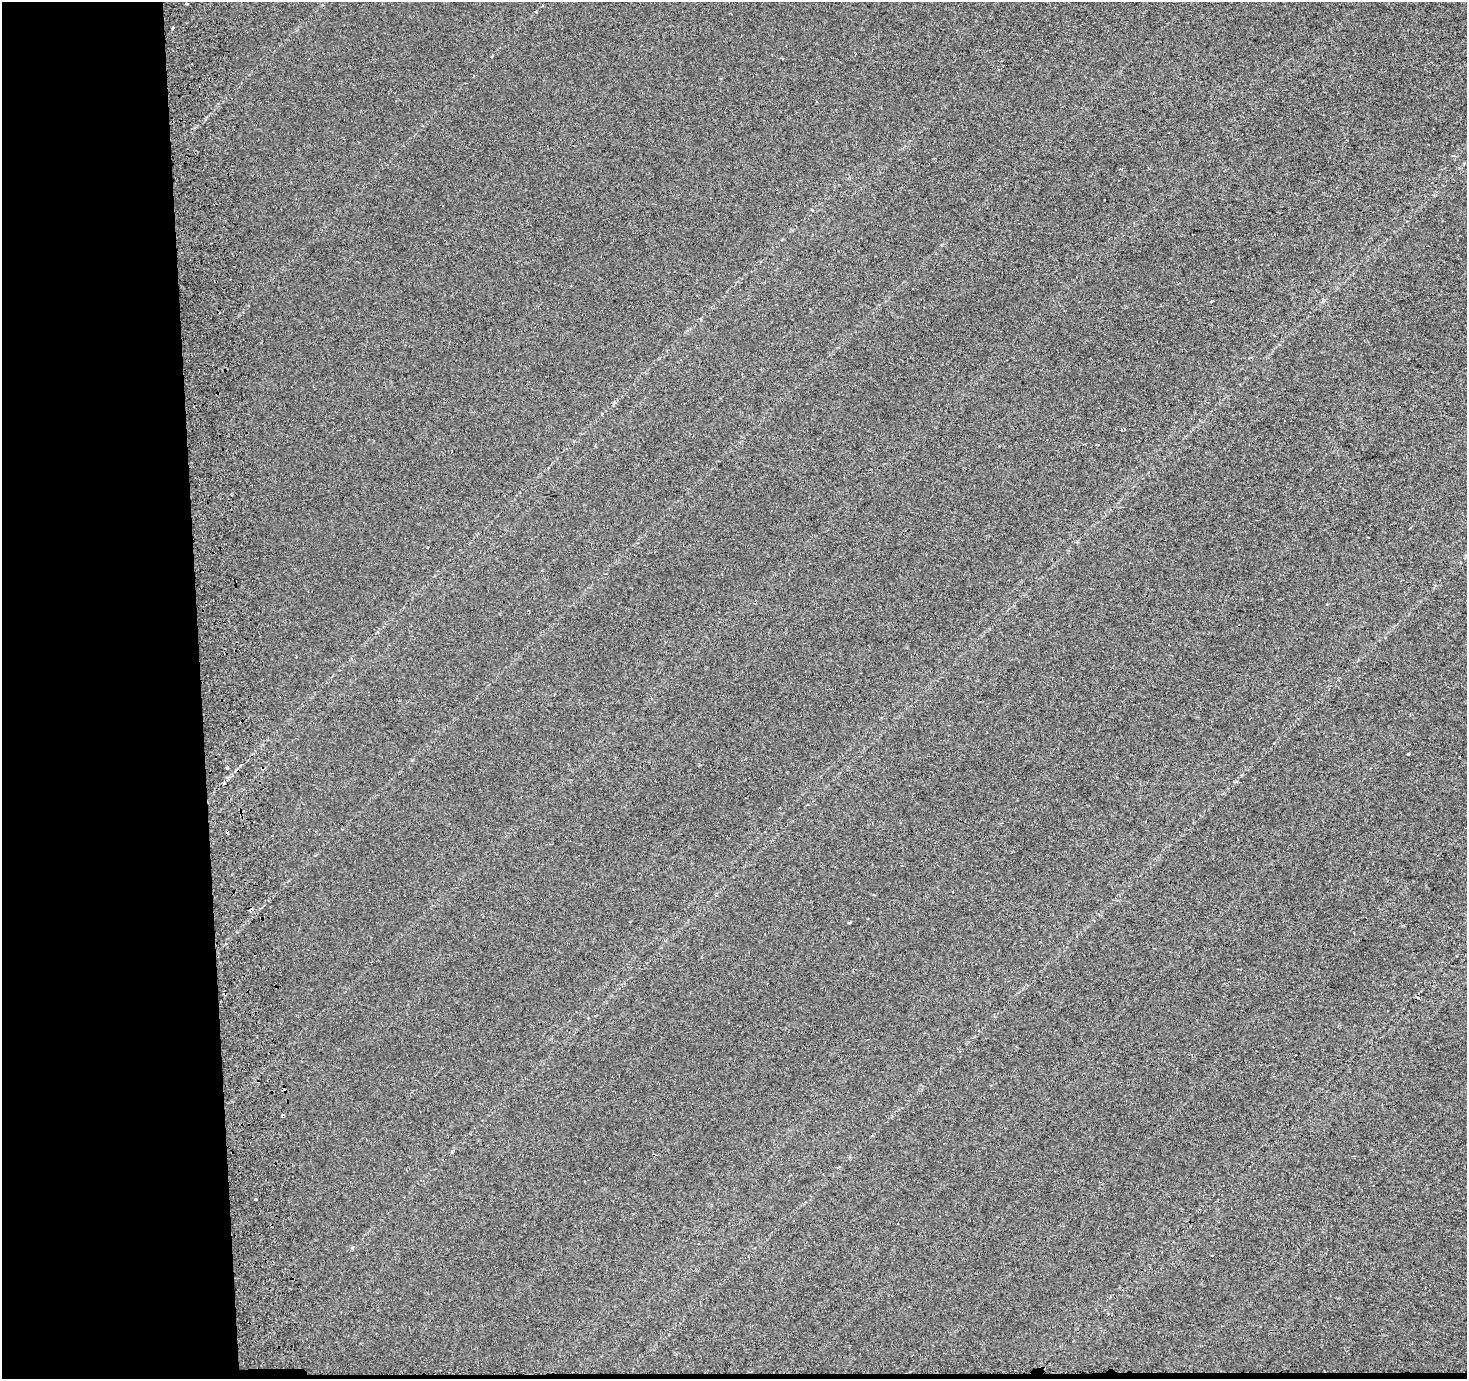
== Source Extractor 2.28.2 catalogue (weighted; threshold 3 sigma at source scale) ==
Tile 7 of 3 x 3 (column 1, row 3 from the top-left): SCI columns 1-1465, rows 1-1377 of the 4459 x 4133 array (HDU 1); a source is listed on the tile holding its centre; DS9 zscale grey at full resolution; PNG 1469 x 1381 px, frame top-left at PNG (2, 2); no overlay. Shown black and unused: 14% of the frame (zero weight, under 2 of 3 exposures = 3% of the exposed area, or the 3 px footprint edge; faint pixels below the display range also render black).
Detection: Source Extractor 2.28.2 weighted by HDU 2 'WHT'; one run over the whole footprint, this tile lists its part. Background 0.00112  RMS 0.0055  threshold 0.0247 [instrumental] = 3 sigma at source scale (4.5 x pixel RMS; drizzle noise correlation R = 1.50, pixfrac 1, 0.0396/0.0396 arcsec/px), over >= 5 px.
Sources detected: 12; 5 cosmic-ray / hot-pixel residue — not listed; the other 7 listed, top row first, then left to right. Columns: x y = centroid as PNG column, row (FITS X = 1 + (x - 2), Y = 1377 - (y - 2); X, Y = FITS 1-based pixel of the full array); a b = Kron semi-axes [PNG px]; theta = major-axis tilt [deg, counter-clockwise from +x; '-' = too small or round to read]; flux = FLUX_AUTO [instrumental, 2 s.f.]
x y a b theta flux
173 28 4 3 - 2.1
1211 302 3 3 - 0.87
1121 430 4 3 - 0.47
1410 527 3 2 - 0.55
1408 754 3 3 - 0.76
227 767 3 3 - 1
849 922 3 2 - 0.69